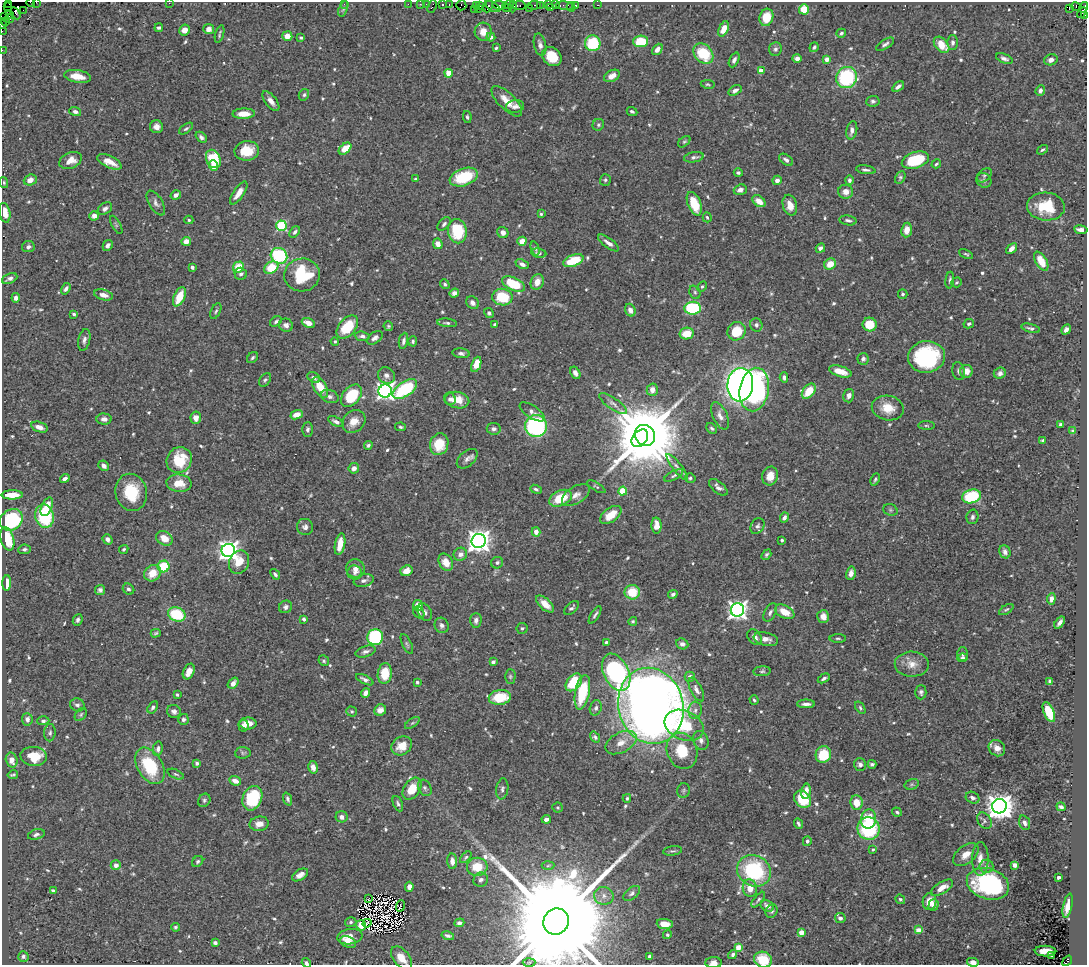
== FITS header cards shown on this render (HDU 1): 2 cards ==
NAXIS1  =                 1085
NAXIS2  =                  963

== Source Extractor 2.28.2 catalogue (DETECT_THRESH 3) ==
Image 1085 x 963 px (HDU 1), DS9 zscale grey, 1 PNG px = 1 image px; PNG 1089 x 967 px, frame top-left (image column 1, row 963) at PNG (2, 2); each listed source drawn as its Kron ellipse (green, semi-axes under 4 px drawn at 4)
Background 0.493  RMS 0.012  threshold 0.0359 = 3 sigma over >= 5 px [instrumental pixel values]
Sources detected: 671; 1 with non-positive FLUX_AUTO (blend fragments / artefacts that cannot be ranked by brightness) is neither listed nor drawn; of the other 670, the 500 brightest by FLUX_AUTO listed and drawn (170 fainter detections omitted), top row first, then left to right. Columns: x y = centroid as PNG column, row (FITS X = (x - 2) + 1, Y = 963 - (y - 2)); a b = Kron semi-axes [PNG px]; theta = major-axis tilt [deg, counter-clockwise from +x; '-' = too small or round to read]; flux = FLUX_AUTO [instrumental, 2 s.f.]
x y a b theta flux
31 2 4 2 - 19
36 2 2 2 - 8.6
169 3 2 2 - 1.8
9 4 4 2 - 7.8
344 4 2 2 - 21
408 4 2 2 - 11
420 4 2 2 - 15
443 4 3 3 - 29
449 4 3 2 - 22
427 5 4 3 - 57
461 5 5 5 - 36
480 5 3 2 - 23
499 5 7 3 -6 160
508 5 6 3 7 18
519 5 6 3 6 29
534 5 7 3 4 62
540 5 3 2 - 27
548 5 3 2 - 22
555 5 3 2 - 14
576 5 3 3 - 41
598 5 3 2 - 8
432 6 6 3 66 74
476 6 3 2 - 13
488 6 6 3 65 95
493 6 8 4 -30 22
565 6 9 4 -7 71
7 7 3 2 - 29
513 7 5 3 - 71
551 7 3 3 - 25
571 7 4 2 - 4.4
1076 7 5 4 - 160
1084 7 5 3 - 61
478 8 3 3 - 20
507 8 5 2 - 13
343 9 8 4 68 1.6
474 9 4 2 - 21
530 9 3 2 - 16
804 9 5 5 - 19
1069 9 2 2 - 17
23 10 3 2 - 14
15 13 6 4 -60 15
1082 13 6 3 57 130
10 14 4 3 - 250
1085 15 3 2 - 9.7
4 16 2 2 - 4.5
766 17 9 6 73 17
10 18 4 3 - 50
6 22 3 2 - 15
3 24 4 2 - 16
159 28 4 3 - 1.7
209 29 5 5 - 5.4
724 29 8 4 67 9
185 30 5 5 - 6.6
2 31 2 2 - 7.6
483 32 9 8 - 8.3
841 33 5 3 - 1.5
219 34 9 3 74 1.4
287 36 5 5 - 8.7
491 37 4 4 - 4.1
301 38 4 3 - 1.2
641 41 7 6 - 31
953 42 7 5 89 2.8
593 43 8 8 - 40
885 44 10 4 32 2.4
540 45 11 6 -78 3.5
942 45 9 6 -48 17
814 47 5 4 - 1.7
496 48 4 3 - 1.7
657 49 6 4 50 3.9
775 49 7 6 - 2.1
2 50 2 2 - 7.7
703 53 11 8 -50 30
552 57 10 8 -43 18
797 58 5 4 - 4
827 59 4 4 - 7.8
1004 59 9 4 -22 2.5
734 60 8 4 65 2.6
1051 60 7 5 18 3.8
761 71 4 4 - 7.9
449 73 4 4 - 17
77 76 13 6 -10 9.8
612 76 8 5 27 5.9
846 77 11 10 - 68
708 84 7 4 -9 1.3
898 86 6 3 36 2.8
735 90 7 4 29 2.8
1040 90 5 4 - 3.1
304 95 6 5 - 1.5
271 101 12 5 -52 5.3
507 101 20 8 -45 12
873 101 7 5 6 2.1
515 106 9 6 7 3.9
632 111 5 4 - 1.6
75 112 6 4 -18 2.4
244 114 11 5 2 8.3
467 117 6 4 -81 1.5
598 125 6 5 - 1.5
157 127 6 6 - 5.2
186 129 8 4 36 1.6
852 130 9 5 78 4
201 137 6 4 -41 2.3
684 142 7 4 39 1.4
345 149 7 4 40 13
1042 150 6 4 35 1.4
247 151 12 9 9 17
694 157 10 5 10 2.6
213 159 9 7 -65 33
70 160 12 8 23 8.9
786 160 8 5 -36 2.6
915 160 14 8 18 43
109 162 13 6 -25 10
936 164 5 3 - 1.2
214 166 5 4 - 9.1
866 170 10 4 -8 2.2
738 173 4 4 - 1.6
984 175 8 5 41 2.5
464 177 14 8 20 35
900 177 7 5 63 1.5
416 179 4 3 - 1.4
30 180 6 5 - 5.7
605 180 6 5 - 1.6
777 180 5 4 - 3.4
850 180 5 4 - 2.5
984 180 8 7 - 2.2
4 183 6 4 -74 1.2
740 190 6 5 - 3.6
846 192 7 7 - 6.1
239 193 13 5 56 8
176 195 5 4 - 3.9
759 201 7 5 -39 8.6
156 203 14 6 -59 3.5
694 204 12 6 -69 23
790 205 10 7 -74 8.9
1046 206 19 14 -4 30
105 209 8 5 36 3.5
5 213 10 5 -79 8.7
541 214 3 3 - 1.2
94 216 5 4 - 4.5
707 217 5 3 - 1.2
189 220 4 4 - 1.3
848 220 8 5 -9 2.3
444 224 8 5 47 2.3
116 225 10 4 -62 1.4
282 226 5 5 - 75
907 230 7 5 82 7.8
1081 230 7 4 -9 4.7
457 231 12 9 -80 37
295 232 6 4 51 2.1
503 233 6 5 - 4.8
186 241 5 4 - 5.9
522 241 4 4 - 10
608 243 12 4 -37 4.6
438 244 5 4 - 6.4
108 245 6 4 60 3.3
28 247 6 5 - 2.3
535 248 7 4 -71 1.3
820 248 5 4 - 2.7
1011 249 6 4 42 4.4
539 253 8 4 -8 2.1
966 254 7 3 -26 1.3
279 256 8 7 - 75
573 261 10 5 21 27
1041 261 10 5 -59 15
522 264 7 4 -24 3.2
830 264 6 5 - 12
192 267 4 3 - 1.8
238 267 6 5 - 16
271 268 7 5 31 23
241 274 6 6 - 2.3
302 275 18 16 9 46
10 278 8 5 23 2.7
950 280 8 4 83 1.8
537 282 8 6 67 6.7
956 282 5 5 - 1.3
445 284 5 4 - 1.5
514 284 12 6 -23 35
702 287 5 4 - 1.2
66 289 6 4 58 2
695 292 7 5 -68 1.6
454 293 5 4 - 3.9
903 294 5 4 - 1.4
103 295 9 5 -14 5.9
179 297 10 5 66 18
502 297 10 8 -9 30
16 298 5 4 - 2.8
472 303 7 6 - 3.4
692 308 8 6 5 68
630 310 6 5 - 4.3
216 311 8 4 64 1.6
489 313 5 4 - 1.7
74 314 4 3 - 1.3
276 321 6 4 35 1.9
308 323 7 4 -21 7.1
447 323 10 4 -6 2
494 324 4 3 - 1.5
870 324 7 7 - 18
969 324 5 4 - 1.6
286 325 7 6 - 3.3
756 325 7 6 - 2.3
388 326 5 4 - 1.3
347 327 13 8 49 26
1031 328 9 4 -15 2.1
1066 330 5 4 - 3.3
736 331 9 9 - 22
687 334 7 6 - 15
362 336 7 4 -6 2.2
375 338 9 5 35 2.7
84 340 11 5 77 3.3
403 341 8 4 79 2.6
413 341 5 4 - 1.6
335 342 4 4 - 1.3
461 353 8 5 -7 2.3
926 357 18 16 7 87
252 358 6 4 46 1.6
863 359 6 5 - 2.3
476 364 8 4 70 15
840 371 12 5 -16 12
959 371 9 6 -78 2.7
966 371 6 6 - 7.5
575 373 7 4 -62 3
1000 373 6 5 - 2.6
386 375 9 7 -37 4
784 377 5 4 - 2.4
314 378 7 5 -35 2.5
265 380 7 5 56 1.7
740 385 17 13 84 380
320 387 11 6 -58 17
405 389 14 7 34 62
754 389 22 14 80 220
652 390 6 5 - 5.1
385 391 6 6 - 340
809 391 9 5 49 19
330 396 9 6 -17 2.7
351 396 13 8 49 32
849 396 7 5 75 3.3
450 399 6 5 - 2.6
457 400 12 8 -13 13
613 403 16 5 -35 4.2
888 408 16 12 -12 14
532 412 14 6 -33 3.6
297 415 6 4 21 7.9
720 416 14 7 -64 4.8
196 418 6 5 - 5.8
104 419 7 5 -2 3.9
354 421 12 10 41 9.9
336 422 9 4 -28 2.9
1061 425 4 3 - 2.1
536 426 11 11 - 120
926 426 8 4 -1 1.3
39 427 9 5 -18 5
401 427 5 4 - 1.5
712 428 6 4 -44 1.6
494 429 7 6 - 2.5
307 430 7 5 87 2.4
1073 431 4 4 - 1.8
645 435 11 9 -53 8800
640 438 10 7 49 2600
1043 440 3 3 - 1.3
439 444 11 9 74 17
368 445 4 4 - 1.6
467 459 12 7 42 3.8
179 460 13 12 - 32
104 466 6 4 -43 4.1
677 467 16 4 -52 3.5
354 468 5 5 - 4.7
674 475 10 4 27 1.7
770 476 9 8 - 11
690 478 5 4 - 1.5
65 479 5 3 - 3.2
875 479 6 3 65 1.5
179 483 12 8 -5 13
596 487 10 3 -33 1.3
718 487 11 5 -40 3.4
536 489 6 4 -22 1.5
623 491 4 4 - 27
131 492 19 15 -78 31
12 495 10 4 1 14
576 495 15 8 32 6.2
971 496 9 6 16 57
561 498 12 7 25 22
47 507 10 5 67 11
890 510 7 5 -21 1.5
611 515 12 7 37 10
44 516 12 9 -75 57
972 517 7 6 - 2.5
784 518 5 4 - 3.1
11 520 12 10 36 86
657 526 8 5 -86 7.5
757 526 8 6 58 2.3
305 527 8 8 - 3.2
536 532 4 4 - 5.5
164 538 9 6 -31 11
7 539 12 6 -74 25
108 539 5 4 - 3.8
782 540 3 3 - 1.3
479 541 7 7 - 700
340 544 11 5 79 12
24 549 6 4 7 1.9
124 549 5 4 - 1.3
228 550 7 6 - 520
1005 552 7 5 -65 3.3
460 554 7 6 - 4.8
766 555 6 4 56 1.6
239 562 12 9 64 14
446 562 9 6 -62 9.8
497 563 6 5 - 2
164 566 6 5 - 31
355 569 9 9 - 5.9
406 571 6 5 - 7.6
355 572 7 7 - 3.3
152 573 9 7 36 13
851 573 7 4 78 4.8
275 574 6 4 -50 1.8
364 580 10 6 12 3.4
7 583 8 4 89 13
128 589 6 5 - 2.2
100 590 5 5 - 2.2
632 592 7 7 - 20
673 594 5 4 - 2.2
1051 599 5 4 - 3.5
545 604 11 5 -42 8
418 605 5 5 - 11
285 607 7 6 - 2.8
571 608 9 5 43 2.2
1006 609 8 4 32 1.4
737 610 7 6 - 440
419 612 6 5 - 1.9
425 612 9 6 -62 2.8
770 612 10 5 62 2.6
785 612 10 6 -27 14
177 614 9 7 -19 37
595 615 10 3 58 2
823 616 6 6 - 5.8
304 619 4 3 - 1.6
78 620 6 4 66 2.1
476 620 7 5 89 3
633 621 4 4 - 1.2
1060 623 7 3 54 3.1
442 625 8 6 -65 2.8
522 628 5 5 - 1.5
156 633 5 3 - 1.2
375 637 8 8 - 83
755 637 8 6 -52 4.3
838 638 8 3 -1 1.3
766 639 12 6 -14 5.7
606 642 3 3 - 1.2
407 644 11 4 -65 1.8
682 644 6 5 - 2.8
365 652 10 5 17 2.9
963 654 6 5 - 1.8
962 658 5 3 - 1.8
324 661 5 5 - 1.5
493 662 4 4 - 2.8
912 664 17 12 -1 9.9
762 671 8 5 5 1.8
189 672 8 5 66 6.9
616 672 20 12 -64 140
385 674 10 7 83 21
510 676 7 5 89 1.5
690 677 5 5 - 3.7
824 678 6 3 29 2
365 680 9 4 -27 2.9
1050 681 4 4 - 2.8
417 682 3 3 - 1.8
574 682 10 6 51 35
233 683 6 4 50 3.9
696 689 13 5 -63 3.8
582 692 17 7 79 41
921 692 7 5 90 2.1
365 693 5 4 - 4.4
177 695 3 3 - 1.2
500 697 11 7 9 25
754 700 4 3 - 1.4
806 704 9 4 0 3.5
77 705 7 6 - 2.6
651 706 38 32 -76 1200
153 707 6 4 57 2
596 708 8 6 71 2.5
860 708 7 4 -55 1.4
380 710 6 5 - 4.5
695 710 9 6 85 3.2
174 711 7 6 - 2.8
352 711 5 5 - 1.2
1049 712 10 5 -67 25
81 715 7 5 51 1.4
27 719 6 5 - 2.9
183 719 5 5 - 2
43 721 6 4 2 2.1
412 723 8 4 35 1.6
248 724 8 6 0 8
684 725 20 14 -24 32
244 726 6 5 - 2.5
50 733 8 6 85 2.1
595 737 6 4 -54 1.7
701 740 10 7 -69 3.5
621 743 17 10 28 9.5
402 746 11 9 35 12
997 748 9 7 -43 6.3
158 749 7 5 81 2.8
682 751 18 15 -69 28
243 753 8 5 4 1.7
823 755 8 7 - 27
34 756 13 9 -5 18
12 760 7 5 -75 6.2
197 763 4 3 - 1.9
872 764 4 3 - 1.9
860 765 6 6 - 3.2
150 766 20 12 -61 44
313 767 6 4 -75 4.4
176 774 9 4 -24 1.6
13 775 5 3 - 1.3
235 781 6 4 -24 5.1
912 784 7 5 17 1.4
425 788 8 6 -61 2.1
412 789 12 8 57 16
502 789 10 6 82 2.6
683 790 7 6 - 1.9
806 791 7 4 79 6.6
252 798 13 9 67 48
627 798 4 3 - 1.2
973 798 7 5 -27 3.3
288 799 7 4 -70 2
803 799 9 7 -48 29
204 800 7 6 - 1.7
856 803 7 6 - 13
398 804 8 4 -65 2.1
999 806 7 7 - 1100
1061 807 5 4 - 1.8
558 808 5 5 - 1.3
897 812 5 4 - 1.5
341 817 6 5 - 4
546 819 5 3 - 3.2
868 819 9 7 79 19
984 821 9 6 -53 2.7
1025 823 7 5 -70 3
259 824 9 7 8 6.7
798 824 6 3 -66 1.8
868 829 11 11 - 75
36 834 8 5 17 2.4
807 841 5 4 - 2.1
873 849 4 3 - 1.3
673 851 9 4 8 1.9
966 855 14 8 38 8.8
466 857 7 4 46 1.4
980 859 17 8 -89 7.4
198 861 6 5 - 1.6
452 861 8 5 -85 6
116 865 5 5 - 3.9
1014 865 4 4 - 3.5
548 866 6 4 3 1.3
986 866 7 7 - 3
477 867 10 9 - 18
754 871 17 15 -28 77
300 875 9 5 30 4.6
1058 877 3 3 - 3
481 880 7 7 - 2.9
988 884 22 15 -17 100
409 887 5 4 - 4.7
750 888 9 7 -77 7.9
942 888 12 5 31 8.5
53 891 4 3 - 1.9
632 893 9 5 38 2.5
604 896 10 9 - 5
368 899 3 2 - 1.5
900 899 5 4 - 1.5
758 900 9 4 51 1.7
929 902 8 7 - 9.5
933 905 6 5 - 3.5
400 906 6 2 71 1.5
767 906 7 5 -30 4.3
1068 906 12 4 77 8.8
772 911 7 5 59 1.9
840 918 5 5 - 3.5
351 922 6 4 16 1.4
556 922 13 12 - 60000
367 923 5 2 - 1.4
459 923 5 4 - 2.9
665 924 8 5 -6 10
361 925 5 4 - 5
175 927 4 4 - 1.5
918 930 4 4 - 8.2
801 932 4 4 - 12
667 935 4 4 - 1.2
448 936 6 3 -15 2
350 937 13 7 8 9.8
348 942 8 5 -20 3.8
215 943 4 3 - 2.1
738 947 4 4 - 16
1045 951 11 5 -1 11
733 955 5 4 - 1.8
23 956 5 5 - 1.7
650 956 3 3 - 1.9
1051 956 3 2 - 2.6
401 958 13 8 -50 9.9
763 960 9 8 - 21
1067 961 6 4 51 200
529 962 6 4 2 1.2
973 962 6 4 -13 3.6
306 963 5 4 - 1.6
714 963 8 5 2 4
At the frame edge (FLAGS 8, measured only in part): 14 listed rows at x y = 31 2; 36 2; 169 3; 3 24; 2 31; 2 50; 5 213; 556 922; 401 958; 763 960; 1067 961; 973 962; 306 963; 714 963
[170 fainter detections neither listed nor drawn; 1 non-positive-flux detection neither listed nor drawn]